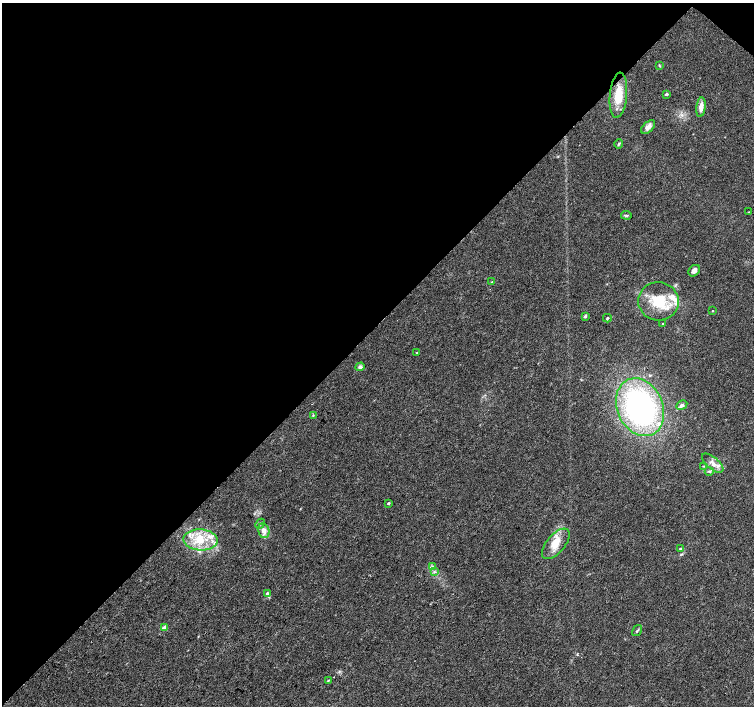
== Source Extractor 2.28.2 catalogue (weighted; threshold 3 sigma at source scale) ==
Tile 2 of 4 x 4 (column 2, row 1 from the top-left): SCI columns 1505-3007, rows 4389-5796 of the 6021 x 6027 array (HDU 1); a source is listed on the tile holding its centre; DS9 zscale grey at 2 x 2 block average (1 PNG px = mean of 2 x 2 image px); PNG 756 x 708 px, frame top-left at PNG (2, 3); each listed source drawn as its Kron ellipse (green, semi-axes under 4 px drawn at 4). Shown black and unused: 46% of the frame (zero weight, under 3 of 4 exposures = <1% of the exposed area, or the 3 px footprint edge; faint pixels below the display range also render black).
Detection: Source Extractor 2.28.2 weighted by HDU 2 'WHT'; one run over the whole footprint, this tile lists its part. Background 0.026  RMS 0.0034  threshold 0.0153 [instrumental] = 3 sigma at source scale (4.5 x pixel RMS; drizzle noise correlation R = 1.50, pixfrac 1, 0.0396/0.0396 arcsec/px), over >= 5 px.
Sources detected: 41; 6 inside a brighter listed object's ellipse — not listed separately; the other 35 listed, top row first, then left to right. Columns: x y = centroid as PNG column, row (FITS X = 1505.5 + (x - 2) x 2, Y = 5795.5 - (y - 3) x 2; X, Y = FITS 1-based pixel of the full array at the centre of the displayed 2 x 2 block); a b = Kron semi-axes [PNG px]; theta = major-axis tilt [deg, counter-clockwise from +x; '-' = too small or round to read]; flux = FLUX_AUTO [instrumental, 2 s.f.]
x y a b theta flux
659 66 4 3 - 0.73
666 94 3 2 - 2.3
618 95 23 8 84 19
701 107 10 4 83 6
648 127 8 5 44 4.6
619 144 5 3 - 0.89
748 212 2 2 - 0.3
626 215 5 3 - 1.2
694 271 6 5 - 3.1
492 282 4 2 - 0.69
658 301 20 19 - 27
713 311 2 2 - 0.52
585 316 4 3 - 1.3
607 318 4 3 - 0.98
663 324 3 2 - 0.41
417 353 3 2 - 0.63
360 367 5 4 - 2.4
682 405 6 4 31 2
640 407 30 23 -66 180
313 415 3 2 - 0.53
713 463 13 6 -40 5.5
704 466 3 2 - 0.62
709 471 4 3 - 1.2
389 503 3 2 - 1.3
260 524 5 3 - 1.1
264 531 7 5 -77 5.3
200 540 17 10 -2 19
556 544 18 9 49 11
680 549 3 3 - 0.86
432 567 4 2 - 0.76
435 572 3 2 - 0.77
267 593 4 3 - 1.2
164 628 3 2 - 10
637 631 6 3 57 1.3
328 680 4 2 - 0.56
Diffuse or blended objects may show on this block-average render without a row.